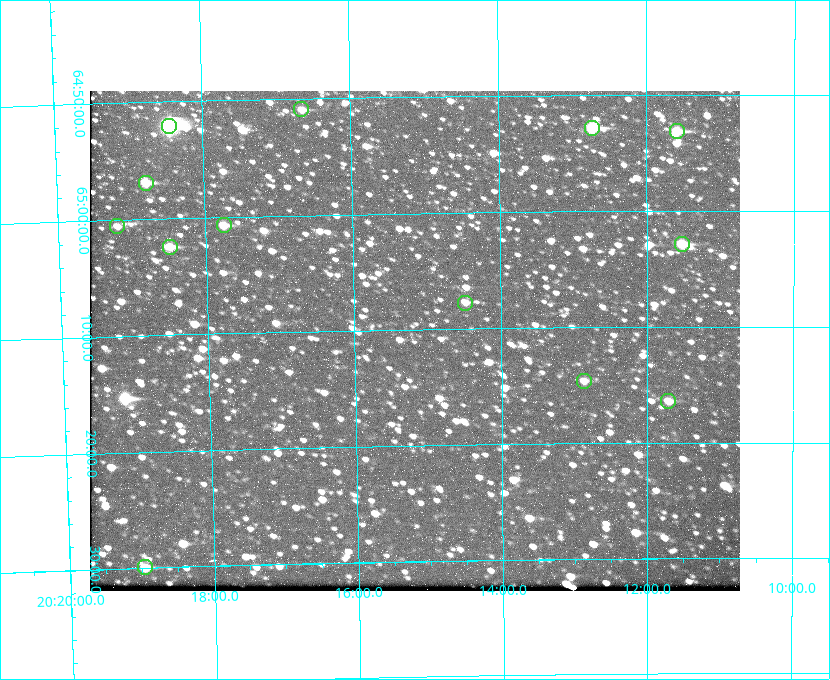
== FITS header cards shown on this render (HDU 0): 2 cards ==
NAXIS1  =                  650 / Width of table row in bytes
NAXIS2  =                  500 / Number of rows in table

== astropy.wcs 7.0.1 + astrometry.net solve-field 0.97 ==
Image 650 x 500 px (HDU 0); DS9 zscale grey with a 90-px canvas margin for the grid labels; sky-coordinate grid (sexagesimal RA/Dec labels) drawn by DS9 from the SOLVED WCS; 13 Tycho-2 reference stars matched to detected sources circled (green)
Header WCS: none
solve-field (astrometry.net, Tycho-2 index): SOLVED blind (the file carries no WCS)
Solved WCS: RA---TAN-SIP/DEC--TAN-SIP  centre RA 20:15:11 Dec +65:11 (303.80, +65.18 deg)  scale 5.17 arcsec/px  FOV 56.0' x 43.1'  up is -179 deg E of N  parity flipped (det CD > 0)
(file carries no celestial WCS; the grid is the blind solution)
Tycho-2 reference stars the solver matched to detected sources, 13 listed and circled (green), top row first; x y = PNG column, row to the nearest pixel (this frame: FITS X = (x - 90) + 1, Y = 500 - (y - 91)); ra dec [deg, ICRS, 3 dp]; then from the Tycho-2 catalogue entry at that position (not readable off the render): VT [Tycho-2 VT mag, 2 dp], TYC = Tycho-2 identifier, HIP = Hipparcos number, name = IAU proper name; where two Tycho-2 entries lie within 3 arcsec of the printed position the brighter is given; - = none
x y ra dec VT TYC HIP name
301 109 304.164 +64.849 10.65 4240-315-1 - -
169 126 304.612 +64.868 7.89 4241-1703-1 100101 -
592 128 303.184 +64.880 9.02 4240-488-1 - -
677 131 302.897 +64.886 9.40 4240-717-1 - -
146 183 304.698 +64.948 10.27 4241-1684-1 - -
224 225 304.437 +65.012 10.41 4241-1775-1 - -
117 226 304.798 +65.009 11.15 4241-1628-1 - -
682 244 302.882 +65.048 10.25 4240-98-1 - -
170 247 304.620 +65.041 10.25 4241-1573-1 - -
465 303 303.620 +65.129 11.18 4240-34-1 - -
584 381 303.217 +65.244 11.17 4240-236-1 - -
668 401 302.928 +65.273 10.74 4240-760-1 - -
145 567 304.739 +65.499 10.16 4241-1715-1 - -